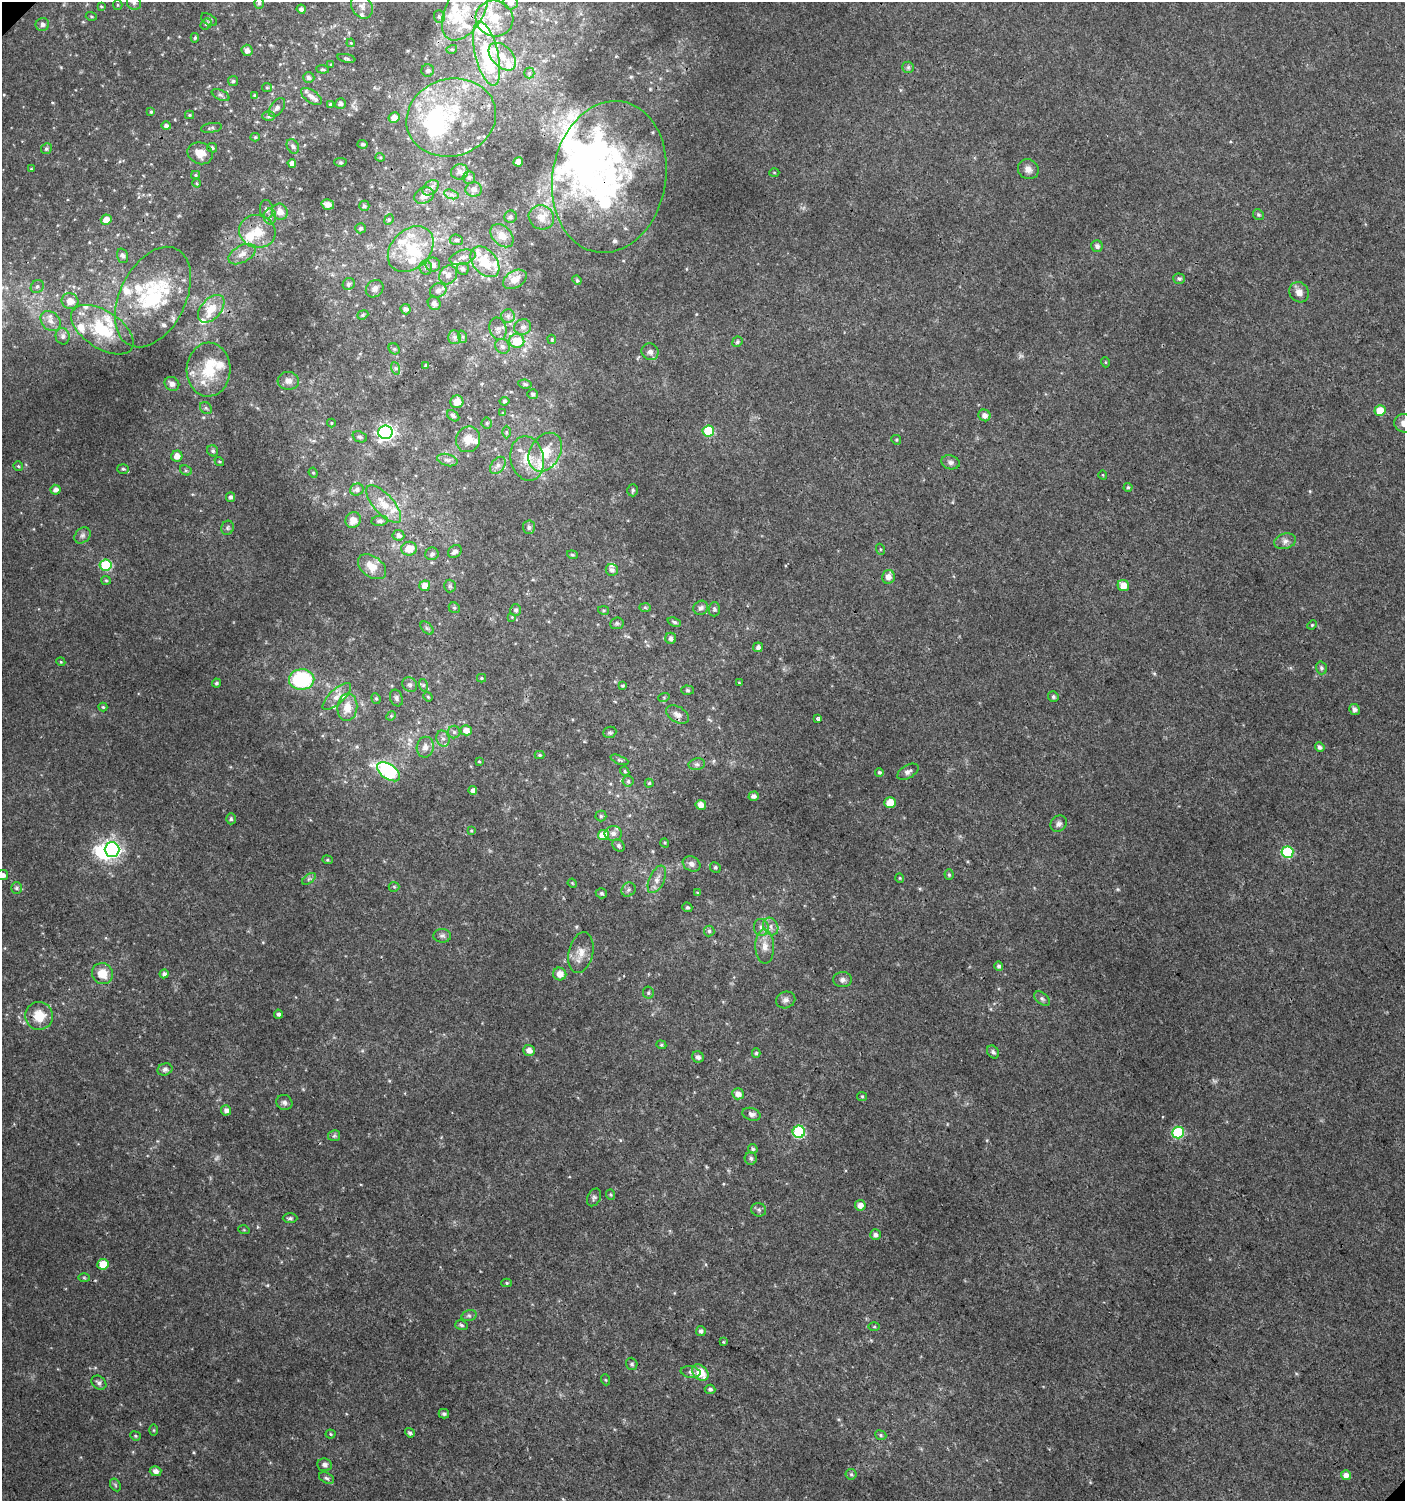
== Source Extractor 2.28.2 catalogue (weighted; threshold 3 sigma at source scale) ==
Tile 6 of 4 x 4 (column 2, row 2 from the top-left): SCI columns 1608-3010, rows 3030-4528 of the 6060 x 6084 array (HDU 1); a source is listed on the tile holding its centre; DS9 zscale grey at full resolution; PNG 1407 x 1503 px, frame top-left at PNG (2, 2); each listed source drawn as its Kron ellipse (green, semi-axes under 4 px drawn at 4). Shown black and unused: <1% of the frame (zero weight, under 3 of 4 exposures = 4% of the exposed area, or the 3 px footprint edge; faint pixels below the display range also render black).
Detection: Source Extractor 2.28.2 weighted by HDU 2 'WHT'; one run over the whole footprint, this tile lists its part. Background 0.00477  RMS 0.0021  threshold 0.0096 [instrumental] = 3 sigma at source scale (4.5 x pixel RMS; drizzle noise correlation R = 1.50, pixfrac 1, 0.0396/0.0396 arcsec/px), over >= 5 px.
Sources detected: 382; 3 too faint to see at this stretch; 8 inside a brighter object's white glare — neither listed nor drawn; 47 inside a brighter listed object's ellipse — not listed separately; the other 324 listed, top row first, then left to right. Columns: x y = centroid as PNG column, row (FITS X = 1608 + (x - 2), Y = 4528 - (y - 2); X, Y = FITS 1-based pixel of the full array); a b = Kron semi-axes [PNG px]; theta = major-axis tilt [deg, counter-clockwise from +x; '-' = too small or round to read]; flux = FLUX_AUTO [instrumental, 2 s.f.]
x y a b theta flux
134 3 7 7 - 0.7
259 3 6 5 - 0.45
511 3 7 6 - 1.1
118 5 5 4 - 0.25
101 6 3 3 - 0.21
362 6 13 10 -57 1.3
301 9 4 4 - 0.66
465 10 33 19 61 8.6
91 16 5 4 - 0.27
439 17 6 5 - 0.44
494 19 19 18 - 5.5
209 20 9 5 -31 0.47
42 24 7 6 - 0.76
206 24 6 5 - 0.32
195 38 5 4 - 0.31
351 43 4 3 - 0.19
452 49 5 3 - 0.24
247 50 6 5 - 1
486 53 33 11 -76 15
502 57 16 10 -45 3.2
346 58 9 3 -12 0.36
331 64 4 3 - 0.23
908 67 6 5 - 0.41
322 69 6 4 -6 0.28
428 70 6 6 - 0.56
529 73 5 5 - 0.32
309 78 6 5 - 0.64
233 81 5 5 - 0.37
267 88 5 4 - 0.28
220 95 9 5 -26 0.5
254 95 4 4 - 0.22
311 96 12 6 -35 1.3
330 104 4 3 - 0.4
340 104 5 5 - 0.63
277 107 11 6 52 0.81
151 112 4 4 - 0.3
190 115 4 4 - 0.22
269 116 6 5 - 0.51
394 117 5 5 - 1.4
451 117 45 38 17 19
166 126 5 4 - 0.57
211 128 10 5 10 0.47
255 137 4 4 - 0.28
363 144 5 4 - 0.37
293 146 8 5 -62 0.6
212 148 5 4 - 0.44
46 149 5 5 - 0.43
200 153 13 10 -24 2.5
380 157 4 4 - 0.23
340 162 6 4 0 0.32
518 162 5 4 - 2.3
292 163 4 4 - 1
31 169 3 3 - 0.2
1028 169 11 9 -33 1.3
460 172 9 7 16 0.97
774 172 5 3 - 0.21
195 175 4 4 - 0.25
609 177 76 56 80 43
469 178 6 5 - 0.43
197 183 4 3 - 0.23
431 188 9 6 41 0.84
474 189 8 7 - 0.86
451 194 7 4 -19 0.58
424 196 10 7 25 1.7
328 204 6 5 - 1.2
364 206 5 5 - 0.43
267 209 9 6 -82 0.65
280 212 8 7 - 1.7
1258 215 6 5 - 0.34
270 217 8 6 -90 0.71
510 217 6 6 - 0.47
541 217 13 11 -30 1.7
106 220 5 5 - 2.1
389 220 5 4 - 0.32
361 228 5 5 - 0.47
257 231 18 16 -17 4.7
502 236 13 9 -46 2.3
456 240 6 5 - 0.54
1097 246 6 5 - 0.67
411 249 26 19 45 8.5
242 254 15 8 28 1.6
122 256 7 5 -72 0.56
463 257 13 7 16 1.2
485 262 17 12 -50 6.4
433 265 7 7 - 1.1
426 268 7 6 - 0.67
463 269 6 6 - 0.68
448 275 10 8 54 1.4
515 279 13 8 31 2.2
1179 279 6 5 - 0.51
577 280 5 4 - 0.25
349 284 6 5 - 0.63
37 287 7 6 - 0.58
375 289 9 8 - 0.88
438 290 8 7 - 0.8
1299 292 10 9 - 1.5
153 297 54 33 64 18
70 301 8 7 - 2
434 303 7 6 - 0.87
211 309 16 10 48 3.8
406 309 5 5 - 0.66
363 315 6 4 22 0.31
508 316 7 7 - 0.7
51 321 11 8 -45 1.6
523 327 8 7 - 1
498 329 11 8 -75 1.1
102 330 35 18 -33 10
63 336 8 7 - 0.81
454 337 7 6 - 0.67
463 337 6 4 -71 0.4
552 339 5 4 - 0.25
517 341 7 7 - 4.8
737 342 5 5 - 0.45
502 346 8 7 - 0.76
394 349 6 5 - 0.31
650 352 9 8 - 1.1
1105 362 5 3 - 0.19
425 365 3 3 - 0.18
395 368 6 4 -71 0.39
208 370 27 22 88 7.8
288 381 11 9 -3 1.2
172 384 8 6 -32 0.97
525 384 7 4 -8 0.43
533 394 5 5 - 0.45
504 401 5 4 - 0.39
457 402 6 6 - 1.9
206 408 6 5 - 0.45
1380 411 5 5 - 4.6
503 413 4 4 - 0.3
984 415 6 5 - 1.1
453 416 7 4 -38 0.42
331 423 4 4 - 0.23
487 423 5 5 - 0.34
1404 423 10 9 - 1.4
708 431 6 5 - 11
385 432 7 7 - 89
506 432 6 4 90 0.31
360 437 7 5 -20 0.48
468 439 13 12 - 2.2
896 440 5 4 - 0.28
213 451 6 5 - 0.45
545 452 21 15 59 5.3
177 456 5 5 - 1.8
527 458 22 16 -78 4.8
447 460 10 6 -16 0.7
219 462 5 4 - 0.27
950 462 9 7 -18 0.69
498 465 10 6 52 0.79
18 466 5 4 - 0.29
123 469 5 5 - 0.36
186 470 6 4 -28 0.39
313 473 5 4 - 0.26
1103 475 4 3 - 0.17
1128 487 4 4 - 0.27
56 490 5 5 - 1
357 490 7 6 - 0.72
633 490 6 5 - 0.44
231 497 5 4 - 0.59
384 504 23 10 -48 3.8
353 520 8 7 - 1.8
380 521 8 5 7 0.54
529 527 7 6 - 0.62
228 528 7 6 - 0.49
82 535 9 7 44 0.71
398 535 6 5 - 0.87
1285 541 11 7 16 1.1
409 549 8 7 - 3.1
880 549 5 3 - 0.24
455 551 7 6 - 0.89
432 554 6 6 - 0.73
572 555 5 4 - 0.27
106 565 6 5 - 12
372 567 16 10 -37 3.2
612 570 6 6 - 0.71
888 577 7 6 - 1.5
106 580 5 4 - 0.28
1123 585 6 5 - 2.6
425 586 5 5 - 2.7
450 586 6 6 - 0.43
645 607 6 4 -2 0.3
454 608 6 5 - 0.38
701 608 8 6 33 0.8
714 609 7 5 88 0.51
516 610 6 5 - 0.52
603 610 5 4 - 0.27
512 617 4 4 - 0.19
674 622 7 4 -21 0.37
617 623 7 6 - 0.44
1312 625 5 4 - 0.23
427 628 8 4 -44 0.43
671 638 5 5 - 0.75
758 647 5 4 - 0.74
61 662 4 3 - 0.2
1321 668 6 5 - 0.5
482 678 4 4 - 0.25
302 680 12 10 2 18
216 683 4 4 - 0.38
739 683 3 2 - 0.14
410 685 8 7 - 0.59
423 685 6 4 -74 0.38
623 686 3 2 - 0.25
688 690 6 4 -2 0.32
337 697 18 7 43 1.8
428 697 5 4 - 0.26
664 697 6 3 18 0.26
1053 697 5 5 - 0.41
376 698 5 4 - 0.31
396 698 8 6 -70 0.61
103 707 4 4 - 0.26
347 707 14 10 84 3
1355 710 5 5 - 0.76
677 715 12 7 -29 1.2
391 716 5 4 - 0.26
818 719 4 4 - 0.78
466 730 5 5 - 1.6
454 732 6 6 - 0.54
610 732 7 5 23 0.46
443 739 8 6 -74 0.77
425 747 10 8 80 1.2
1320 747 5 4 - 0.67
540 755 5 4 - 0.36
619 760 9 3 -22 0.4
479 761 4 2 - 0.17
697 764 8 6 12 0.54
625 771 5 4 - 0.32
389 772 13 7 -34 27
879 772 4 4 - 0.36
908 772 11 6 30 0.89
628 781 6 5 - 0.46
649 783 4 4 - 0.28
473 791 4 4 - 0.95
754 796 5 4 - 0.78
890 803 5 5 - 3.9
701 805 5 5 - 1.6
601 816 5 5 - 0.37
231 819 5 4 - 0.4
1059 824 9 7 45 0.73
471 831 4 3 - 0.21
613 833 9 7 -1 0.97
603 835 5 5 - 5.4
665 843 5 3 - 0.21
619 846 7 5 -46 0.53
112 850 7 7 - 82
1287 852 6 6 - 17
327 860 5 4 - 0.31
692 864 9 7 -29 1
715 867 5 5 - 0.36
3 875 5 5 - 0.92
949 875 5 4 - 0.28
900 878 5 4 - 0.24
309 879 8 4 37 0.44
657 879 15 7 65 1.5
572 883 5 3 - 0.2
394 887 5 5 - 0.29
16 888 6 5 - 0.44
628 890 7 6 - 0.57
601 893 5 5 - 0.44
698 893 4 3 - 0.24
687 907 5 4 - 0.43
761 927 8 7 - 1
771 927 9 7 -62 1.1
709 931 5 5 - 0.4
442 936 9 7 -3 0.66
765 946 17 9 -89 2.2
581 953 21 12 77 2.5
999 966 5 4 - 0.47
102 974 11 10 - 3.7
164 974 4 4 - 0.62
560 974 6 6 - 2
842 980 9 7 4 0.77
648 993 6 5 - 0.4
1042 999 9 5 -37 0.58
786 1000 10 8 19 0.89
279 1014 4 4 - 0.45
39 1016 14 14 - 4.8
661 1045 5 4 - 0.29
529 1050 6 5 - 1.3
993 1052 7 5 -53 0.54
756 1053 4 4 - 0.37
698 1057 6 5 - 0.7
165 1069 8 6 20 0.66
738 1094 6 5 - 1.5
862 1096 5 4 - 0.28
284 1103 8 7 - 0.73
226 1110 5 5 - 0.8
752 1114 9 6 -17 0.83
799 1132 6 6 - 21
1178 1133 6 6 - 20
334 1136 6 5 - 0.41
753 1149 5 4 - 0.4
751 1158 6 6 - 0.54
610 1195 5 4 - 0.29
594 1197 9 6 64 0.55
860 1205 5 5 - 1.5
759 1210 7 6 - 0.53
290 1218 7 4 0 0.45
244 1230 6 3 -18 0.21
875 1235 5 5 - 0.7
103 1264 6 5 - 4.2
84 1278 6 4 -2 0.27
507 1283 5 4 - 0.3
469 1315 8 5 15 0.49
461 1325 6 5 - 0.42
874 1327 5 3 - 0.24
701 1331 5 4 - 0.59
723 1342 4 3 - 0.18
632 1364 6 5 - 0.5
691 1372 10 5 -9 0.67
700 1373 9 7 -46 4.1
606 1380 5 3 - 0.21
99 1383 8 6 -39 0.64
710 1389 5 4 - 0.52
444 1414 5 4 - 0.47
154 1430 6 4 90 0.24
410 1433 5 4 - 0.46
330 1434 5 4 - 0.27
881 1435 6 4 -23 0.36
135 1436 5 4 - 0.28
325 1465 7 6 - 0.78
155 1471 6 5 - 0.96
851 1474 5 5 - 0.34
1346 1475 5 5 - 1.3
326 1478 8 5 -27 0.5
115 1485 7 5 -60 0.37
Overlapping masked pixels (flux is a lower limit): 2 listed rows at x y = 486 53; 609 177
Isophote crosses this tile's border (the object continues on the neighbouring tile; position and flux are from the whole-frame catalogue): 5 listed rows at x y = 134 3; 259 3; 511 3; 1404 423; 3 875